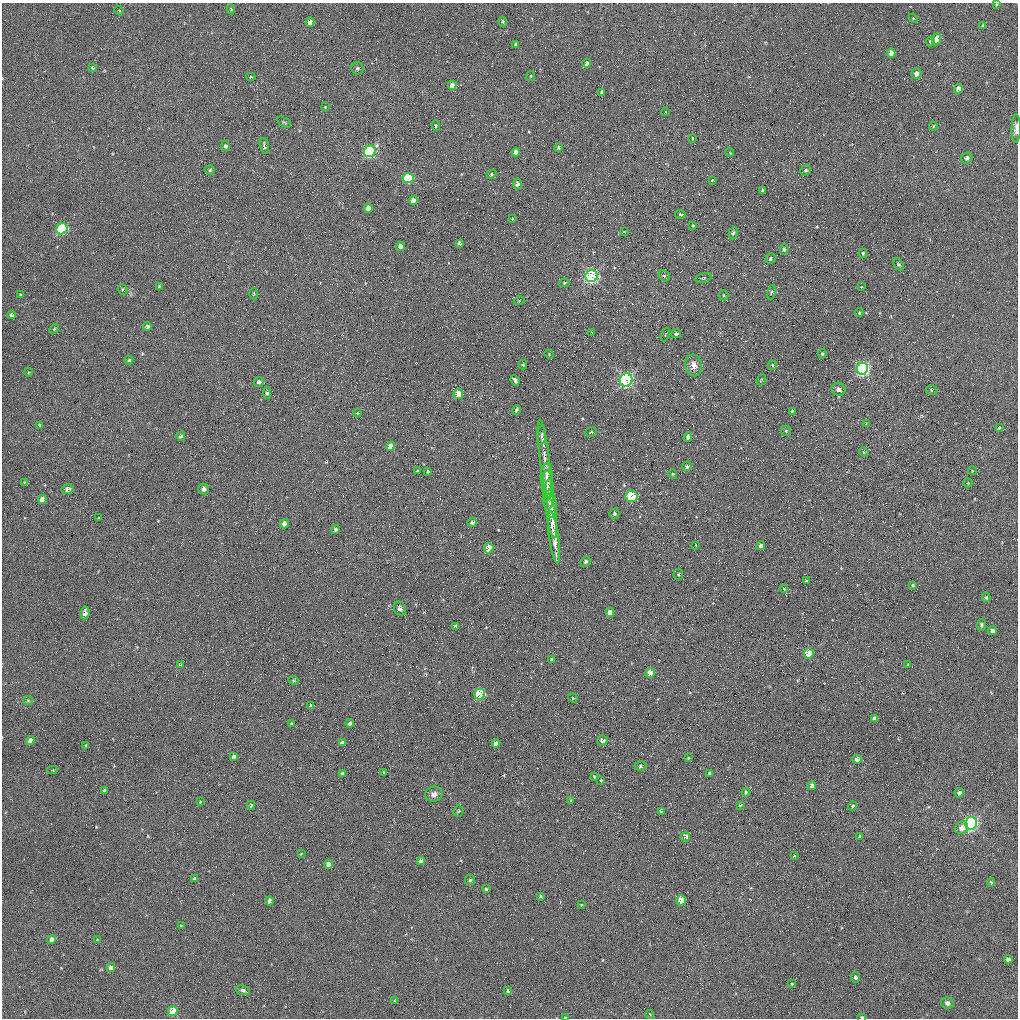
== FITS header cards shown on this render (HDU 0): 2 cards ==
NAXIS1  =                 1016 / length of data axis 1
NAXIS2  =                 1016 / length of data axis 2

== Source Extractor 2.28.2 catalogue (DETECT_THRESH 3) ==
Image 1016 x 1016 px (HDU 0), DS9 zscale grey, 1 PNG px = 1 image px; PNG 1020 x 1020 px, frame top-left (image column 1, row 1016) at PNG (2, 3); each listed source drawn as its Kron ellipse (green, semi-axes under 4 px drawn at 4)
Background 58.6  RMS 4.6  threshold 13.8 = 3 sigma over >= 5 px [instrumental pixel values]
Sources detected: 212; all 212 listed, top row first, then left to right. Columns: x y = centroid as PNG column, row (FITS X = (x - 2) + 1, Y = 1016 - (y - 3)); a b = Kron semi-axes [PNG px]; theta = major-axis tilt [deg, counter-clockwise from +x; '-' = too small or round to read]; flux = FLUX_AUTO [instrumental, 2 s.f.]
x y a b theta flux
996 4 3 2 - 260
231 9 5 4 - 460
119 10 5 3 - 270
913 18 5 4 - 310
310 22 4 4 - 1900
503 22 5 4 - 450
983 26 4 3 - 640
936 39 6 4 67 3100
930 42 4 4 - 670
515 44 3 3 - 470
891 53 4 4 - 3300
587 63 4 4 - 1300
92 68 4 3 - 410
357 68 6 6 - 650
916 73 5 5 - 1800
531 76 5 4 - 390
251 77 4 4 - 380
452 85 4 4 - 2700
958 89 5 4 - 2600
601 92 4 3 - 540
325 107 3 3 - 210
665 112 4 3 - 220
284 122 8 3 -31 380
436 125 5 4 - 370
933 126 4 4 - 300
1016 129 14 4 88 1700
693 138 4 3 - 270
225 146 5 4 - 700
264 146 8 4 -75 870
558 148 4 4 - 500
370 151 6 5 - 38000
516 152 4 4 - 1400
730 152 4 3 - 290
967 158 6 5 - 1100
210 170 5 4 - 480
806 170 5 5 - 530
491 174 5 4 - 390
408 178 5 5 - 17000
712 180 3 3 - 220
517 184 5 4 - 1800
763 190 4 3 - 580
413 201 4 4 - 2600
368 208 4 4 - 2700
680 214 5 4 - 830
512 219 4 2 - 200
693 226 3 3 - 300
62 229 6 5 - 32000
624 232 4 3 - 250
733 233 6 4 73 550
459 243 4 3 - 720
400 246 5 4 - 1500
784 249 5 4 - 580
863 253 4 3 - 380
771 259 5 5 - 620
898 264 7 4 -50 480
592 276 6 6 - 56000
664 276 6 5 - 560
703 278 8 4 17 500
564 283 5 4 - 410
159 286 4 3 - 290
862 286 3 2 - 220
123 289 5 5 - 460
771 292 7 3 77 360
254 294 6 4 -86 430
20 295 3 2 - 330
724 295 5 4 - 380
519 301 5 3 - 220
859 313 4 3 - 430
12 315 4 4 - 710
147 326 4 4 - 940
54 329 5 4 - 350
592 332 4 3 - 360
676 333 5 4 - 650
665 334 7 2 69 230
549 354 5 3 - 290
822 354 5 4 - 450
129 360 4 4 - 380
523 365 5 4 - 390
694 365 11 8 -77 2600
772 365 4 4 - 370
862 369 6 5 - 70000
28 372 4 3 - 280
515 380 5 3 - 3100
626 380 7 6 - 56000
761 380 6 4 65 520
259 382 5 4 - 840
838 389 7 6 - 1600
932 390 6 5 - 450
267 393 6 4 86 680
458 394 5 4 - 5100
517 410 5 3 - 580
792 411 4 3 - 410
357 413 4 4 - 300
866 423 3 3 - 240
39 425 4 4 - 430
999 428 4 3 - 390
786 431 5 5 - 470
591 432 6 4 18 580
542 435 9 4 85 770
181 436 4 4 - 810
688 437 5 4 - 880
390 446 5 4 - 3500
864 452 5 4 - 350
545 459 40 5 -83 3500
687 466 5 4 - 870
417 471 3 2 - 320
428 471 3 3 - 400
972 471 4 3 - 250
673 474 4 4 - 350
547 477 14 6 -87 1900
24 482 4 3 - 220
968 483 4 4 - 300
548 484 13 5 -89 1500
68 489 6 5 - 1100
204 489 5 5 - 1000
549 495 15 5 85 2900
631 496 6 5 - 16000
42 499 4 4 - 2200
551 505 12 6 -84 3400
614 514 5 5 - 480
99 518 3 2 - 240
552 518 20 4 -83 3600
472 522 5 4 - 710
284 524 5 4 - 1500
335 529 4 3 - 850
554 537 26 5 -82 4000
696 545 3 2 - 330
761 546 4 4 - 1300
489 548 5 4 - 7700
586 561 5 4 - 640
678 574 5 4 - 400
806 581 4 4 - 340
913 585 4 3 - 340
784 589 4 4 - 300
986 597 5 4 - 430
400 609 7 6 - 1000
610 612 4 4 - 2700
85 613 6 4 81 1200
981 625 6 5 - 530
456 626 4 3 - 2500
992 631 4 4 - 1100
809 654 5 5 - 9800
552 660 4 4 - 1200
180 665 3 2 - 280
908 665 3 3 - 260
650 673 5 4 - 4700
294 681 5 3 - 290
480 694 5 5 - 21000
573 698 5 3 - 260
28 701 5 4 - 370
311 706 4 4 - 1300
874 718 4 3 - 910
350 723 4 3 - 1000
291 724 3 2 - 250
30 740 5 4 - 2000
602 740 5 5 - 1300
342 743 4 4 - 820
496 743 4 4 - 2000
86 745 3 3 - 310
234 756 4 4 - 830
688 758 3 3 - 260
857 759 5 4 - 1400
640 766 6 4 0 460
52 770 5 4 - 260
384 772 4 2 - 240
342 773 3 3 - 610
709 773 4 3 - 520
594 776 3 3 - 280
600 780 3 3 - 570
812 785 4 3 - 1500
104 791 4 3 - 470
746 792 4 3 - 370
959 793 5 4 - 820
434 794 8 7 - 1400
571 801 4 3 - 340
200 802 3 3 - 230
251 805 4 3 - 440
740 805 3 3 - 340
853 806 4 4 - 530
458 811 5 5 - 390
661 811 4 3 - 370
971 823 6 5 - 56000
962 828 7 6 - 2400
860 836 3 3 - 440
685 837 5 4 - 2400
301 854 4 2 - 190
794 856 4 2 - 300
421 861 4 4 - 2000
328 864 4 4 - 2100
195 879 4 4 - 910
470 880 5 5 - 480
991 882 4 3 - 430
486 889 4 4 - 350
540 896 4 3 - 310
681 900 5 4 - 7000
269 901 4 3 - 1100
581 905 3 3 - 220
181 926 3 3 - 260
52 940 4 4 - 2000
97 940 3 3 - 240
1008 959 4 4 - 1300
111 968 4 4 - 2400
855 977 5 4 - 760
792 984 3 3 - 250
243 990 7 5 -15 730
508 991 4 3 - 700
394 1001 4 2 - 230
947 1003 6 5 - 960
173 1011 5 4 - 10000
650 1014 4 3 - 250
565 1017 3 2 - 280
862 1017 4 3 - 520
At the frame edge (FLAGS 8, measured only in part): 4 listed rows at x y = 996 4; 1016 129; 565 1017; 862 1017

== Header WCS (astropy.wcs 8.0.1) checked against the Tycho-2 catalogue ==
Header WCS as astropy/WCSLIB reads it (applying the file's SIP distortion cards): RA---SIN-SIP/DEC--SIN-SIP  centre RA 10:38:14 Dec +10:36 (159.56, +10.60 deg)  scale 2.78 x 2.74 arcsec/px (non-square pixels)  FOV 47.0' x 46.4'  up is +22 deg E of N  parity normal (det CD < 0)
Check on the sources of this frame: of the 60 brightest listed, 17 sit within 3.7 arcsec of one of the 31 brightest Tycho-2 stars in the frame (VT <= 13.17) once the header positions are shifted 0.43 arcsec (0.02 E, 0.43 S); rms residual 1.24 arcsec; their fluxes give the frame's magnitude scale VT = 21.28 - 2.5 log10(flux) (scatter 0.58 mag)
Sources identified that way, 17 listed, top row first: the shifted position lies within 3.7 arcsec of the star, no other Tycho-2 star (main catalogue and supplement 1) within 7.4 arcsec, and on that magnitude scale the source's flux lands within +1.5 / -3 mag of the star's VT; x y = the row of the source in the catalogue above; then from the Tycho-2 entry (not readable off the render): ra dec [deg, ICRS J2000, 3 dp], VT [Tycho-2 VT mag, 2 dp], TYC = Tycho-2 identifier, HIP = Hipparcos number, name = IAU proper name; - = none
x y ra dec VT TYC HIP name
958 89 159.357 +11.030 12.83 842-777-1 - -
370 151 159.767 +10.817 10.53 842-1173-1 - -
408 178 159.731 +10.809 11.69 842-1282-1 - -
592 276 159.569 +10.792 10.83 842-1417-1 - -
862 369 159.345 +10.805 9.93 842-665-1 51997 -
626 380 159.513 +10.729 10.55 842-229-1 - -
390 446 159.665 +10.614 12.01 842-1184-1 - -
631 496 159.476 +10.648 10.05 842-302-1 - -
42 499 159.903 +10.477 12.92 842-1007-1 - -
610 612 159.458 +10.560 11.88 842-437-1 - -
809 654 159.302 +10.589 10.98 842-1188-1 - -
480 694 159.529 +10.465 10.65 842-822-1 - -
971 823 159.135 +10.515 10.45 842-1297-1 - -
685 837 159.339 +10.423 12.59 842-441-1 - -
681 900 159.324 +10.377 11.23 842-1253-1 - -
111 968 159.718 +10.165 12.26 842-404-1 - -
173 1011 159.661 +10.152 10.70 842-1131-1 - -